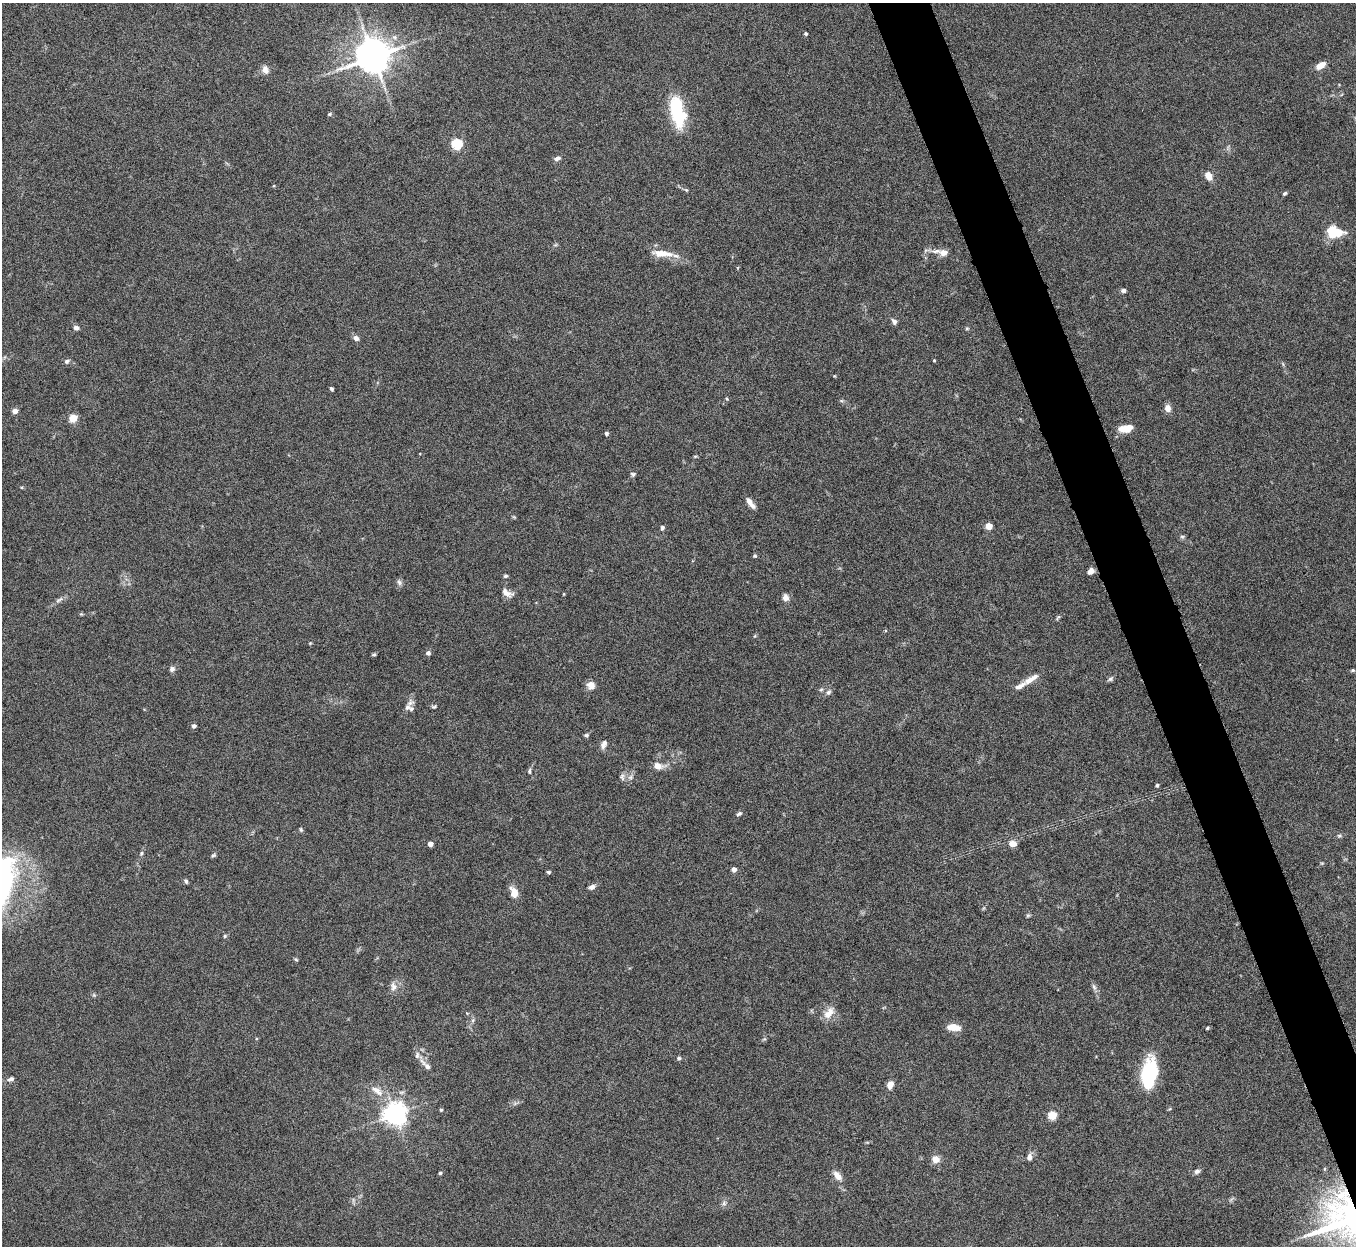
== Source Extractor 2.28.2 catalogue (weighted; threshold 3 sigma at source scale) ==
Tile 6 of 4 x 4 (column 2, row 2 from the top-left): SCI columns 1356-2709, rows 2640-3883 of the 5422 x 5403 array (HDU 1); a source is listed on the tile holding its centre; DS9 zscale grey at full resolution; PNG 1358 x 1248 px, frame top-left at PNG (2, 3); no overlay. Shown black and unused: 4% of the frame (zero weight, under 5 of 10 exposures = <1% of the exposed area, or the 3 px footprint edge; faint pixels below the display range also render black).
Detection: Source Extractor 2.28.2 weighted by HDU 2 'WHT'; one run over the whole footprint, this tile lists its part. Background 0.145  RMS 0.0057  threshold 0.0235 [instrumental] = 3 sigma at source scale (4.09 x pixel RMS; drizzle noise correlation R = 1.36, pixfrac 0.8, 0.05/0.05 arcsec/px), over >= 5 px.
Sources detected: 111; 3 inside a brighter object's white glare — not listed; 6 inside a brighter listed object's ellipse — not listed separately; the other 102 listed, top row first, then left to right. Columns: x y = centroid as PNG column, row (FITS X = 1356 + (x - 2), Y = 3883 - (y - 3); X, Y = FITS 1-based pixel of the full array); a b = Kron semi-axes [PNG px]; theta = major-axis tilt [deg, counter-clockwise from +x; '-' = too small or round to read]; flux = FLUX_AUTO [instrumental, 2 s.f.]
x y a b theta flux
806 34 3 3 - 0.87
373 57 10 9 - 1200
1321 65 11 6 32 4.6
265 70 11 8 -67 2.9
677 113 37 17 -74 25
329 114 6 4 22 0.68
457 144 5 5 - 48
557 158 9 6 20 1.6
1208 175 10 7 -62 4.3
686 190 7 4 -44 0.75
1285 193 5 4 - 0.87
1332 233 16 10 -71 9.4
555 245 6 4 18 0.67
662 253 30 8 -6 8.4
944 253 11 8 -3 3.6
1124 291 6 4 -1 1.6
894 321 8 6 -57 1.7
76 328 5 5 - 2.2
967 328 5 4 - 0.68
356 338 6 5 - 2.4
934 360 3 3 - 0.52
67 361 7 6 - 1.4
834 376 4 3 - 0.42
332 389 4 3 - 0.88
727 399 5 4 - 0.56
1168 408 8 7 - 3.5
15 411 4 4 - 4.8
73 418 5 5 - 18
1123 428 13 8 18 5
606 433 4 4 - 1
633 474 6 5 - 1
749 502 11 6 -61 3.1
989 526 5 4 - 10
662 528 5 4 - 1.2
1182 536 6 4 0 0.83
755 556 4 4 - 0.82
1091 571 8 6 41 2.7
505 576 5 4 - 0.93
399 582 8 6 -73 1.5
507 593 15 8 -26 3.5
564 594 4 3 - 0.39
785 598 8 6 -85 3.2
59 600 14 5 33 1.9
1058 617 10 4 50 0.83
428 653 6 5 - 1.4
374 654 6 4 17 0.77
172 669 7 6 - 1.8
1353 670 5 4 - 0.69
1031 679 23 7 33 5
1110 679 9 5 35 1.2
591 685 10 9 - 3.6
821 690 5 5 - 0.84
828 692 7 7 - 1.5
407 707 10 7 59 2.2
434 707 6 4 19 0.74
194 726 5 5 - 1.3
586 735 5 5 - 0.94
604 744 11 7 65 2.4
658 766 14 9 -6 4.2
529 771 8 4 86 0.91
622 777 10 6 -79 1.5
630 777 6 6 - 1.5
1157 785 4 4 - 0.88
739 814 8 5 33 1.2
301 829 6 4 -70 0.74
1339 836 7 5 16 0.98
430 844 4 4 - 3.4
1012 844 7 5 -2 5.1
141 853 7 4 71 0.94
213 855 7 5 21 0.84
734 869 4 4 - 3
548 872 5 4 - 0.79
186 881 6 4 -62 1
592 887 9 6 28 1.9
514 893 12 8 -75 5.8
1028 915 6 5 - 0.75
225 936 5 4 - 0.74
296 959 5 4 - 0.68
393 986 13 8 -83 3
1094 987 9 6 -78 1.5
94 995 5 5 - 0.68
829 1013 17 9 53 5.9
473 1020 7 4 72 0.96
953 1027 13 7 -5 6.8
1207 1028 4 3 - 0.58
764 1039 6 4 41 0.73
679 1058 6 5 - 0.97
426 1065 20 6 -46 3.7
1148 1072 28 16 74 32
11 1079 9 5 25 1.6
890 1085 9 6 65 3.5
377 1091 20 9 -37 5.9
441 1110 4 3 - 0.81
395 1114 7 7 - 450
1052 1115 5 5 - 22
1029 1157 9 7 85 2.2
936 1159 9 8 - 3.9
1197 1171 7 6 - 1.6
440 1173 4 3 - 0.99
837 1176 13 7 -51 4.1
724 1203 6 6 - 1.2
1345 1219 56 47 5 180
Overlapping masked pixels (flux is a lower limit): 1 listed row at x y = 1345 1219
Isophote crosses this tile's border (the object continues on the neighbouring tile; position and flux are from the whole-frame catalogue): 1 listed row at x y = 1345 1219